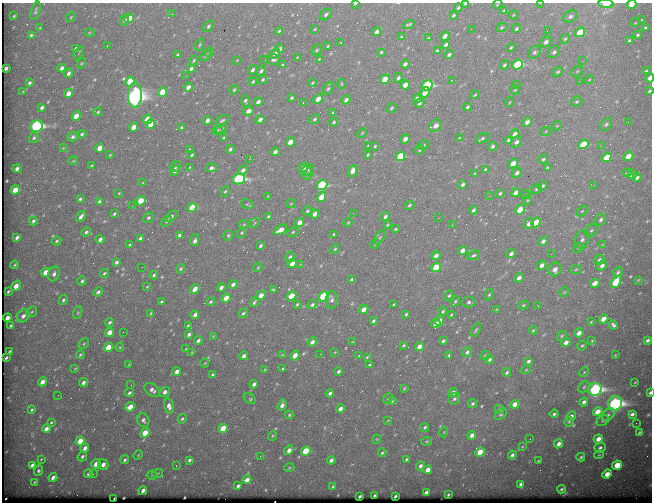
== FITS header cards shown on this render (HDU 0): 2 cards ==
NAXIS1  =                  650
NAXIS2  =                  500

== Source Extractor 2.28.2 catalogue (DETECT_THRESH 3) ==
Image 650 x 500 px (HDU 0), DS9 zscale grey, 1 PNG px = 1 image px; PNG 654 x 504 px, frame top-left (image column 1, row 500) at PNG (2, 3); each listed source drawn as its Kron ellipse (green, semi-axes under 4 px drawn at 4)
Background 729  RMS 3.7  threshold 11.2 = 3 sigma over >= 5 px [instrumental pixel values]
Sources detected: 505; of the 505, the 500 brightest by FLUX_AUTO listed and drawn (5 fainter detections omitted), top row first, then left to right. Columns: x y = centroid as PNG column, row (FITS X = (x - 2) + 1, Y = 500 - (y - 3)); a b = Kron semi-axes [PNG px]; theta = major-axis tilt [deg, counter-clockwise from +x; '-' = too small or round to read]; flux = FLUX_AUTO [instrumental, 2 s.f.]
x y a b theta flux
355 3 4 2 - 310
540 3 3 2 - 330
465 4 3 2 - 260
606 4 7 4 -3 4000
631 4 5 3 - 2700
497 5 5 3 - 210
458 8 4 3 - 330
504 10 4 3 - 190
36 11 9 4 73 450
172 14 2 2 - 490
326 14 7 4 43 570
453 15 4 3 - 380
513 15 4 4 - 260
14 16 3 2 - 210
570 16 7 5 34 760
71 17 6 3 45 260
129 18 5 4 - 3900
124 20 6 4 70 740
642 20 4 2 - 190
635 23 4 2 - 170
409 24 6 2 22 340
208 26 6 4 56 500
502 27 6 4 20 370
40 28 3 2 - 240
645 28 4 3 - 420
315 29 3 2 - 180
471 29 2 2 - 140
516 29 4 3 - 380
279 31 4 4 - 310
547 31 2 2 - 130
377 32 4 3 - 960
580 32 5 4 - 6000
89 33 5 3 - 250
31 35 4 3 - 390
638 35 4 3 - 310
445 36 5 3 - 1500
401 37 3 3 - 230
428 38 3 2 - 220
565 39 5 4 - 390
629 41 4 3 - 590
341 42 4 2 - 180
546 42 6 4 44 960
200 45 6 4 70 320
446 45 4 3 - 650
107 46 2 2 - 140
328 46 3 2 - 230
511 48 4 3 - 280
76 49 4 3 - 490
280 49 4 3 - 520
317 50 6 4 50 380
437 51 4 3 - 390
209 52 5 3 - 290
381 52 3 3 - 280
534 52 7 5 43 570
554 52 7 5 44 580
79 53 7 2 63 260
275 53 5 4 - 1100
177 55 3 3 - 340
449 55 5 3 - 570
206 56 6 4 45 400
297 58 3 2 - 160
273 59 6 5 - 650
319 59 3 2 - 180
194 60 5 3 - 310
237 60 3 2 - 150
265 60 2 2 - 220
582 61 2 2 - 150
81 63 5 4 - 300
405 64 4 3 - 800
518 64 6 4 37 19000
282 65 4 3 - 320
504 65 5 3 - 410
6 68 4 3 - 550
62 68 4 3 - 890
191 69 4 3 - 610
253 70 5 3 - 670
261 71 6 4 47 510
577 71 6 4 31 350
646 71 3 2 - 320
558 72 5 4 - 380
68 73 4 3 - 820
186 76 2 2 - 230
398 78 5 3 - 510
650 78 4 3 - 2100
263 79 5 4 - 310
385 79 5 4 - 4200
451 80 3 2 - 1000
589 80 4 3 - 190
579 81 2 2 - 160
130 82 5 4 - 6000
253 82 4 3 - 310
29 83 4 3 - 440
313 83 4 3 - 250
342 84 5 3 - 230
405 85 5 4 - 2600
427 85 6 4 29 27000
516 85 3 2 - 310
188 87 4 3 - 1300
328 89 7 4 60 410
234 90 5 3 - 300
515 90 4 4 - 260
649 91 4 2 - 310
22 92 3 2 - 180
162 92 5 4 - 5900
68 93 5 4 - 2400
425 93 6 4 48 1800
135 95 12 7 88 150000
475 95 4 2 - 280
291 98 3 3 - 340
418 98 5 4 - 1300
318 99 5 4 - 2600
346 100 5 3 - 840
245 101 5 4 - 460
258 102 4 3 - 870
303 102 3 2 - 650
510 102 5 3 - 210
577 102 6 5 - 390
420 103 5 4 - 410
467 107 4 3 - 510
42 108 4 3 - 660
391 108 5 3 - 350
249 111 5 4 - 1200
98 112 4 3 - 320
333 112 3 2 - 300
76 116 5 4 - 3800
148 119 5 4 - 4700
314 119 6 4 40 430
207 120 5 3 - 1200
222 120 8 4 36 430
260 120 5 3 - 1200
334 122 4 3 - 350
527 122 5 4 - 1300
628 122 2 2 - 330
151 124 5 4 - 3500
606 124 7 5 51 530
36 126 6 5 - 48000
436 126 7 5 42 1600
557 126 5 3 - 220
134 127 5 4 - 2300
181 128 4 3 - 370
222 129 6 4 21 520
217 130 5 3 - 230
546 131 5 3 - 200
362 133 5 3 - 240
82 134 4 3 - 360
515 134 5 3 - 1900
73 137 6 4 16 620
34 138 6 4 55 500
224 138 4 3 - 280
459 138 3 2 - 190
482 138 7 4 29 450
405 139 5 3 - 1600
508 140 3 3 - 380
290 142 5 4 - 2500
516 142 6 5 - 810
583 144 5 4 - 9700
423 145 5 3 - 300
368 146 3 2 - 210
375 146 4 3 - 280
492 146 4 3 - 500
601 146 2 2 - 140
63 148 3 3 - 190
100 148 5 4 - 2400
230 149 4 3 - 470
189 150 3 2 - 250
420 150 5 3 - 350
275 152 4 3 - 1100
110 155 3 2 - 190
192 155 4 2 - 340
368 155 3 3 - 270
400 156 5 4 - 12000
628 156 5 4 - 3700
607 157 5 4 - 4000
249 159 2 2 - 2000
543 159 5 4 - 400
73 161 5 3 - 220
513 164 5 4 - 4200
91 166 3 2 - 210
175 167 6 5 - 710
190 167 3 2 - 200
304 167 5 4 - 1500
212 168 6 4 14 790
548 168 3 3 - 360
17 169 4 3 - 760
486 169 3 3 - 330
243 170 5 4 - 710
307 170 7 4 43 450
175 171 5 3 - 700
352 171 6 4 65 1700
308 173 7 4 57 400
475 173 3 2 - 190
517 173 6 4 43 900
627 173 4 3 - 400
632 175 5 3 - 590
637 178 4 3 - 700
239 179 6 5 - 40000
143 183 4 3 - 210
463 184 4 3 - 560
322 185 6 4 41 26000
594 185 3 3 - 190
543 186 5 4 - 480
536 189 6 4 29 370
15 190 5 4 - 3700
225 191 5 4 - 360
119 193 3 2 - 190
500 193 3 3 - 320
516 193 5 3 - 1400
526 195 4 3 - 180
268 196 3 2 - 160
489 196 2 2 - 130
321 197 5 4 - 4000
80 199 4 3 - 380
528 200 5 3 - 250
99 201 4 3 - 520
141 201 5 4 - 5400
247 204 7 4 -12 320
291 204 5 3 - 220
409 205 5 3 - 350
132 206 3 2 - 230
192 207 5 4 - 4400
473 210 4 3 - 520
520 210 5 4 - 7100
307 211 5 4 - 370
582 211 6 4 45 310
353 213 3 2 - 220
114 214 4 3 - 330
315 214 4 4 - 1600
81 216 6 3 56 990
171 216 7 4 40 700
385 216 5 4 - 630
269 217 4 3 - 700
148 218 5 4 - 490
438 218 2 2 - 360
601 220 6 5 - 690
33 221 4 3 - 530
167 221 6 3 45 290
299 222 5 4 - 1800
536 222 5 4 - 5500
255 223 5 3 - 240
348 223 4 3 - 250
529 224 5 5 - 1200
244 225 5 3 - 280
387 225 4 3 - 210
452 225 3 2 - 200
395 229 3 2 - 250
280 230 7 4 31 2600
591 230 7 5 42 510
86 232 5 3 - 500
293 232 6 4 25 330
242 233 5 4 - 290
334 234 3 3 - 270
179 235 4 3 - 670
228 235 5 4 - 380
380 237 8 4 54 370
17 238 4 3 - 690
140 238 4 3 - 740
100 239 4 3 - 960
582 239 9 7 72 920
195 240 6 3 78 1200
57 241 5 3 - 340
543 241 5 4 - 960
375 244 5 3 - 250
130 245 4 3 - 360
603 245 2 2 - 1100
260 246 4 3 - 490
578 248 5 4 - 360
335 249 5 3 - 300
463 250 5 3 - 1800
511 254 5 4 - 830
551 254 2 2 - 1200
436 255 5 3 - 1200
473 255 6 4 23 450
290 257 5 4 - 470
599 260 5 4 - 480
116 262 4 3 - 660
292 264 5 3 - 1700
300 264 3 3 - 280
15 265 4 3 - 290
542 265 5 4 - 1400
602 266 5 4 - 950
142 267 2 2 - 180
258 267 5 3 - 250
436 267 5 4 - 7800
181 269 5 3 - 320
555 269 7 6 - 1600
576 269 6 4 4 360
46 272 5 4 - 3500
618 272 5 4 - 430
105 273 5 3 - 440
54 274 7 5 67 910
154 275 4 3 - 390
519 278 5 4 - 1100
352 280 4 3 - 580
638 280 3 2 - 190
82 281 4 3 - 410
616 282 6 4 54 11000
595 283 5 4 - 2200
233 284 5 3 - 950
16 286 6 4 55 2400
147 287 3 2 - 190
221 287 4 3 - 1100
195 289 5 4 - 1900
273 290 3 3 - 290
8 291 4 2 - 310
98 292 5 3 - 650
564 292 5 4 - 280
261 295 5 4 - 1900
489 295 6 4 61 370
291 296 5 4 - 5800
324 296 5 4 - 23000
449 296 5 3 - 340
226 298 5 4 - 3800
63 300 5 4 - 470
332 300 9 5 88 850
455 301 5 4 - 350
161 302 3 3 - 340
211 302 4 3 - 370
254 302 5 2 - 410
469 302 6 5 - 710
297 304 3 2 - 300
394 304 4 2 - 250
312 305 5 4 - 570
523 305 5 4 - 320
538 306 3 2 - 490
364 309 5 4 - 2100
496 309 3 2 - 190
443 311 5 4 - 380
32 312 6 4 43 340
78 313 6 4 71 330
151 313 4 4 - 300
243 313 5 2 - 410
406 314 3 3 - 330
195 315 4 3 - 930
451 315 3 2 - 230
23 316 7 5 45 1200
7 318 4 3 - 1600
604 319 5 4 - 2700
373 321 4 3 - 430
440 321 6 4 64 2300
110 322 5 4 - 510
591 322 3 2 - 210
436 323 4 4 - 1900
188 325 3 2 - 230
613 325 5 3 - 570
11 326 4 3 - 710
476 330 7 2 60 310
533 330 4 3 - 240
109 332 5 4 - 2800
123 332 2 2 - 410
579 333 5 3 - 1600
189 334 4 3 - 650
213 336 3 3 - 160
562 336 5 4 - 340
198 340 4 3 - 730
647 340 4 3 - 530
443 341 3 3 - 410
592 341 4 4 - 250
312 342 5 4 - 1100
353 342 4 3 - 210
566 342 5 4 - 1500
84 344 6 4 46 340
403 345 3 3 - 290
419 346 4 3 - 1600
582 346 5 3 - 300
108 347 5 4 - 6100
120 347 4 4 - 260
186 349 3 2 - 230
10 351 3 2 - 200
192 352 3 2 - 150
335 352 4 3 - 160
467 352 5 4 - 530
320 354 2 2 - 150
80 355 4 3 - 300
282 355 4 2 - 210
295 355 5 4 - 2500
449 355 3 3 - 410
615 355 3 2 - 190
244 356 4 3 - 890
359 356 3 2 - 260
485 356 5 3 - 280
367 357 3 2 - 240
6 358 3 3 - 330
490 359 5 4 - 490
528 361 4 3 - 560
205 363 4 3 - 180
129 364 3 2 - 180
369 365 4 2 - 300
75 368 4 2 - 180
265 369 4 3 - 220
283 369 3 2 - 250
526 370 4 3 - 200
177 371 4 4 - 1400
338 371 4 3 - 550
507 372 4 3 - 430
584 372 5 3 - 200
213 375 4 3 - 440
42 382 4 4 - 2200
635 382 3 2 - 170
83 383 4 4 - 900
254 384 4 3 - 880
131 385 2 2 - 240
584 387 6 4 46 430
404 388 3 2 - 220
595 389 7 6 - 67000
152 390 9 6 -38 1100
165 392 6 4 38 1200
129 393 4 3 - 470
330 393 4 3 - 580
453 393 5 4 - 870
650 393 3 3 - 420
58 395 2 2 - 160
250 399 6 4 -32 460
388 399 5 4 - 300
454 399 6 5 - 520
392 401 4 3 - 310
584 402 4 4 - 720
615 403 7 7 - 85000
473 404 4 3 - 450
515 404 4 4 - 2300
282 405 6 3 71 1300
169 406 7 5 -75 1300
130 407 5 4 - 4000
340 409 4 3 - 1200
499 409 4 4 - 400
32 410 3 3 - 310
598 412 5 4 - 3400
501 414 7 4 43 400
554 414 4 3 - 440
632 414 4 3 - 680
289 415 4 4 - 280
608 415 7 5 47 560
571 416 5 4 - 980
182 419 5 4 - 360
143 420 7 6 - 830
388 420 4 2 - 180
603 421 7 5 36 420
51 422 4 3 - 270
569 422 5 4 - 310
636 423 2 2 - 150
425 427 4 4 - 400
223 428 5 4 - 5900
46 429 4 3 - 1400
444 432 5 3 - 200
639 432 3 3 - 300
145 433 5 4 - 4300
472 435 4 4 - 1300
272 436 5 3 - 250
377 439 4 3 - 180
530 439 2 2 - 180
598 439 5 4 - 1800
80 441 5 4 - 4100
427 441 5 3 - 300
559 444 5 4 - 1100
522 447 4 2 - 170
600 447 5 4 - 600
85 448 4 3 - 1500
289 450 5 4 - 1400
306 451 5 4 - 9500
480 452 5 4 - 5400
382 453 4 3 - 330
138 455 5 4 - 240
512 455 4 4 - 600
599 455 5 3 - 230
82 456 5 4 - 490
260 456 2 2 - 660
581 457 4 3 - 360
41 459 3 2 - 180
406 459 4 3 - 370
124 460 4 4 - 430
189 460 4 3 - 460
331 460 4 3 - 810
538 461 3 2 - 280
96 464 5 4 - 2100
32 465 4 3 - 670
103 465 5 5 - 1800
617 465 5 4 - 5600
176 466 3 2 - 240
420 466 5 4 - 760
289 468 5 3 - 240
428 470 4 4 - 2100
38 471 5 4 - 490
158 473 5 3 - 230
88 474 4 3 - 500
93 474 3 2 - 310
607 474 5 4 - 2300
152 475 5 4 - 280
53 478 4 3 - 960
247 480 4 4 - 1900
34 482 3 3 - 210
521 484 4 4 - 780
238 486 4 3 - 510
333 487 3 2 - 260
561 489 4 3 - 370
143 490 4 3 - 940
426 492 4 3 - 700
448 494 3 2 - 260
375 495 3 3 - 390
360 496 3 3 - 390
395 496 3 2 - 360
114 498 2 2 - 140
At the frame edge (FLAGS 8, measured only in part): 8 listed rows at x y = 355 3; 540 3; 465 4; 606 4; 631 4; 650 78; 649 91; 650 393
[5 fainter detections neither listed nor drawn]